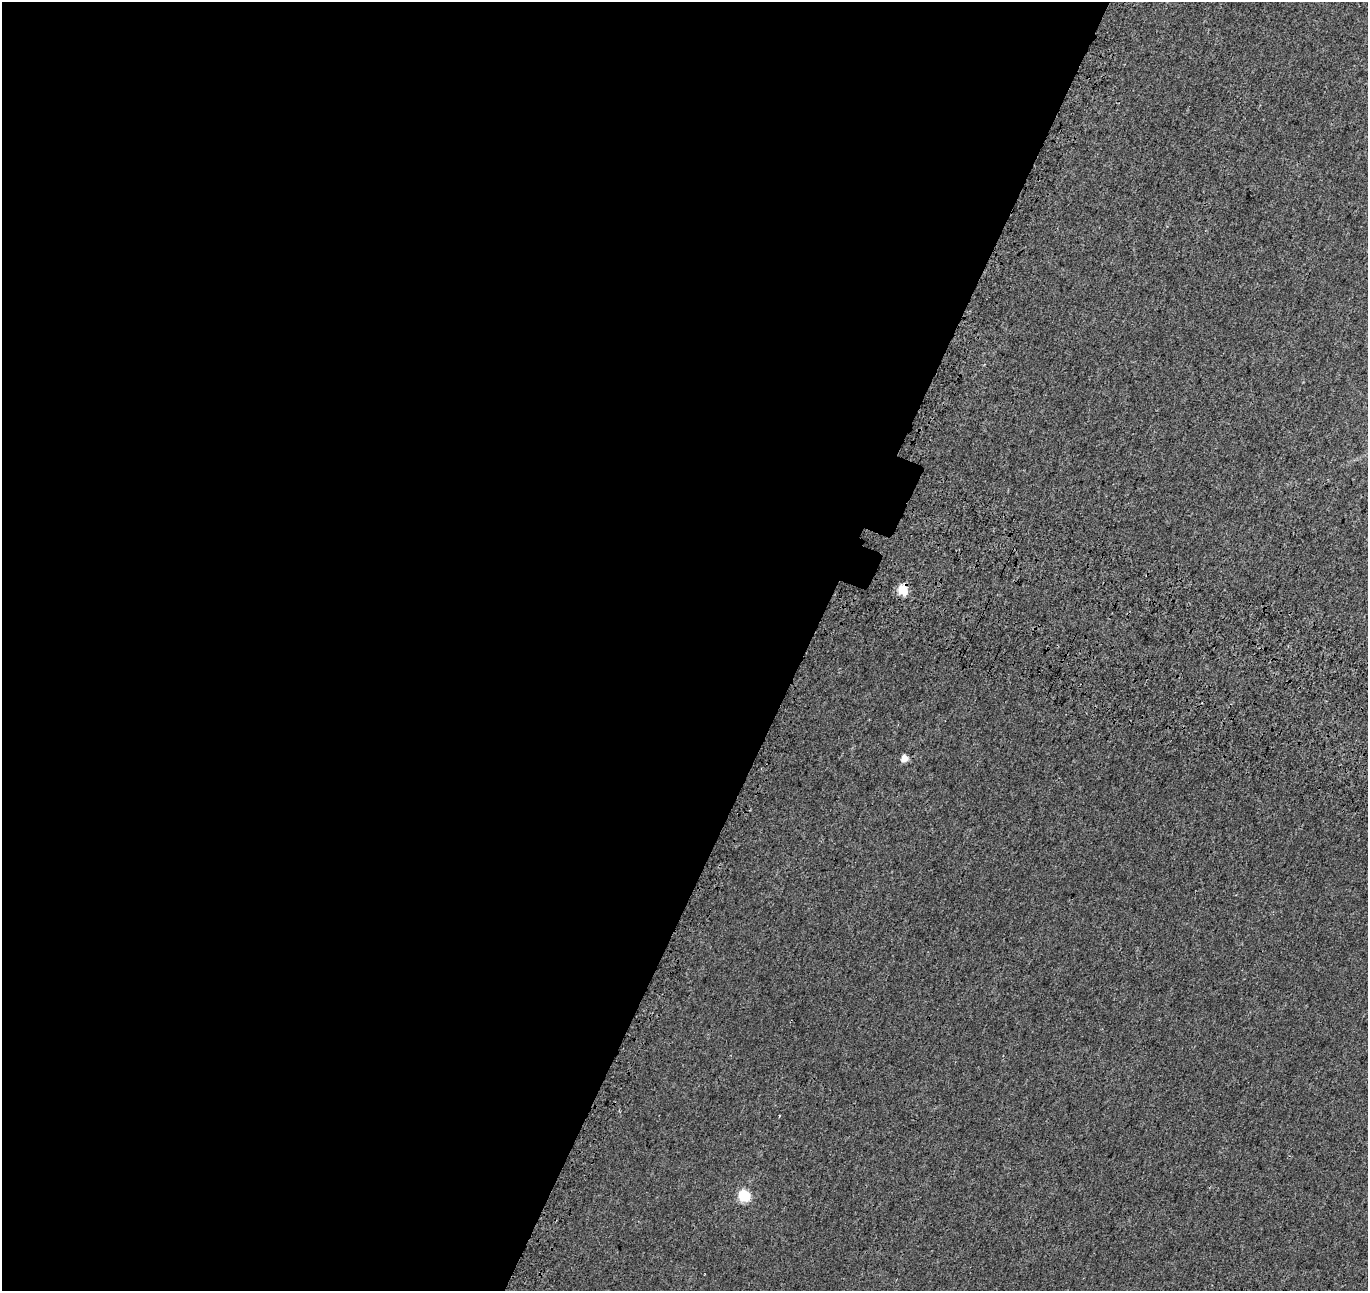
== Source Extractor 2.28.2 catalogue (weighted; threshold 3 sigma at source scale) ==
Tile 5 of 4 x 4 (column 1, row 2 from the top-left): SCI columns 137-1502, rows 2906-4194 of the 5742 x 5874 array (HDU 1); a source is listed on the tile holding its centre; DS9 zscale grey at full resolution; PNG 1370 x 1293 px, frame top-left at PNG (2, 2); no overlay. Shown black and unused: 59% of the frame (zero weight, under 3 of 4 exposures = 9% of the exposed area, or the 3 px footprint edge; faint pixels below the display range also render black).
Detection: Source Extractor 2.28.2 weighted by HDU 2 'WHT'; one run over the whole footprint, this tile lists its part. Background 0.001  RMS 0.0029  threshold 0.0131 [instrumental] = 3 sigma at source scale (4.5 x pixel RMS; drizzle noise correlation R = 1.50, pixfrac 1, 0.0396/0.0396 arcsec/px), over >= 5 px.
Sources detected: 4; all 4 listed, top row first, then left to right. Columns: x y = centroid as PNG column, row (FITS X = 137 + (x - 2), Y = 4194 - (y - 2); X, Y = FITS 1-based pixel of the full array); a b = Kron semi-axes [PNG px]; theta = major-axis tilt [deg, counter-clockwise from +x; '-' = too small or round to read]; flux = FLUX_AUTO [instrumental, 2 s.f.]
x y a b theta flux
903 590 5 5 - 13
904 759 5 5 - 3.6
779 1116 3 3 - 0.47
744 1196 6 5 - 23
Overlapping masked pixels (flux is a lower limit): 1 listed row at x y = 903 590